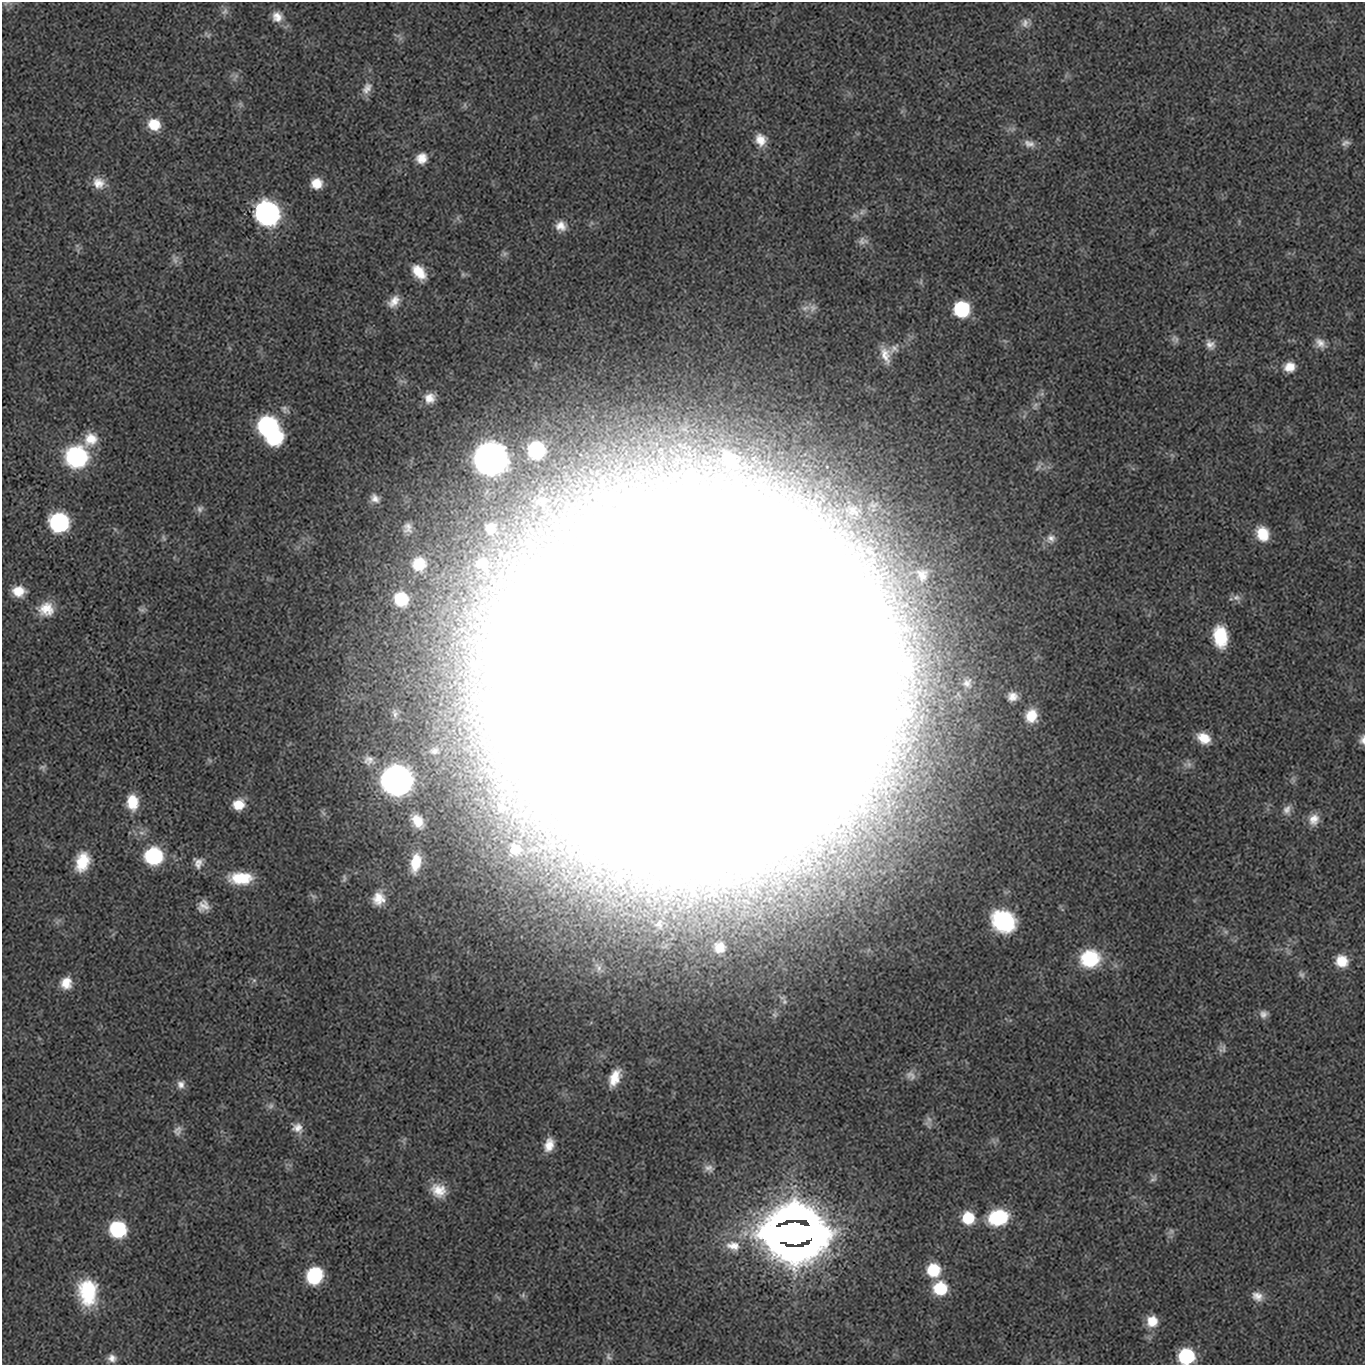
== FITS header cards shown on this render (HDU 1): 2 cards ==
NAXIS1  =                 1363 / length of original image axis
NAXIS2  =                 1363 / length of original image axis

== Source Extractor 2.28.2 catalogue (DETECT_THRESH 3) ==
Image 1363 x 1363 px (HDU 1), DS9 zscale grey, 1 PNG px = 1 image px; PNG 1367 x 1367 px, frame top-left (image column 1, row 1363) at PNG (2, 2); no overlay
Background 3.85e-05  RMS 0.0018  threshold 0.0055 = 3 sigma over >= 5 px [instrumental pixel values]
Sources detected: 161; all 161 listed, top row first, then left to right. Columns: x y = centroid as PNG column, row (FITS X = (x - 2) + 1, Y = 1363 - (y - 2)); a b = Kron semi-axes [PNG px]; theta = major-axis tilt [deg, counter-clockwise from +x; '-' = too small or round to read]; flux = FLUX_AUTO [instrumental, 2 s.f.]
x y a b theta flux
6 3 12 6 20 0.38
225 11 13 10 55 0.73
277 17 15 14 - 1.7
1026 23 16 13 18 1.2
207 35 14 8 -36 0.52
397 35 13 4 -18 0.32
235 77 16 7 67 0.66
367 88 18 11 61 1.3
240 104 9 7 -64 0.42
465 105 9 5 -75 0.29
902 111 6 5 - 0.25
154 124 13 11 -34 3.5
1012 129 14 8 7 0.63
761 140 18 14 -67 2.1
1346 143 12 8 15 0.66
1029 144 16 10 -21 1.1
421 158 12 11 - 1.9
98 183 16 14 -42 2
316 183 10 10 - 2.5
862 212 12 9 33 0.66
267 214 14 13 - 77
855 216 12 8 0 0.55
458 218 12 6 -71 0.38
1239 222 9 4 90 0.2
591 223 9 5 46 0.29
561 226 14 14 - 1.6
863 241 13 9 2 0.79
78 250 12 6 60 0.41
504 254 11 7 17 0.41
175 259 16 10 -77 0.81
419 272 19 12 -52 3.1
463 274 8 7 - 0.32
921 282 12 4 87 0.33
394 302 16 11 47 1.7
805 308 14 9 11 0.94
812 308 16 13 -41 1.1
962 309 12 12 - 11
1175 339 12 9 -68 0.64
1005 341 7 4 -44 0.22
1320 343 16 11 -45 1.3
1210 345 14 11 -50 1
894 349 21 12 45 1.7
885 355 25 11 -72 2.1
1289 367 13 12 - 2
401 381 10 6 -7 0.5
1042 394 8 8 - 0.46
430 398 15 13 31 1.8
1036 405 17 9 47 1
285 409 15 9 -40 0.73
268 426 13 12 - 29
275 438 17 13 29 7.6
90 439 18 16 53 2.9
536 450 12 11 - 13
1172 455 8 4 -44 0.28
76 457 20 19 - 17
490 459 15 14 - 230
730 460 41 30 -46 11
1039 466 20 7 59 0.77
375 498 10 8 -30 0.97
542 501 19 15 11 1.7
873 505 22 14 29 2.4
200 509 11 8 62 0.58
853 510 29 18 -18 4.5
59 522 13 12 - 26
408 528 13 10 87 0.97
491 528 18 17 - 2.4
115 529 7 4 -45 0.21
1262 534 17 14 -64 3.6
163 538 11 7 -70 0.42
1051 538 14 12 43 1.1
482 563 15 12 12 1.6
419 564 13 13 - 3.2
922 575 18 16 -71 1.8
19 591 13 11 -8 2.6
1237 598 14 10 -50 0.76
401 599 12 12 - 6
46 609 20 17 5 3.2
142 609 12 5 -4 0.38
1220 637 21 13 -83 6.4
907 665 17 15 11 1.8
690 681 123 114 33 8200
967 683 24 17 85 3.1
958 695 16 15 - 1.9
1012 696 11 9 -2 1.2
395 713 14 8 -74 0.67
1031 716 14 12 82 3
1204 738 15 10 -30 2.6
1362 740 11 7 82 0.72
434 751 11 9 7 0.65
210 760 9 6 -41 0.3
369 760 15 13 -8 1.2
512 762 12 11 - 0.84
1188 764 13 13 - 0.86
43 767 10 9 - 0.48
397 780 14 14 - 180
1293 780 14 6 81 0.48
132 802 17 12 -86 3.6
238 804 11 11 - 2.7
1287 810 15 11 73 1.1
323 813 12 6 -48 0.44
1314 819 15 12 74 1.7
418 821 16 11 -55 2.3
142 833 12 8 11 0.86
757 845 22 18 -5 3.2
515 849 28 24 71 7.8
154 856 15 14 - 13
82 862 21 14 73 4.4
198 863 15 13 -79 1.2
416 863 26 13 80 3.8
241 878 24 12 0 5.2
344 878 12 6 80 0.42
313 896 12 7 -33 0.41
379 898 18 15 75 2.6
203 906 11 10 - 1.4
58 921 13 6 43 0.49
1003 921 23 20 -32 13
659 924 18 15 73 2.1
1225 932 9 6 -38 0.46
719 947 15 14 - 2.2
1288 951 16 5 -62 0.46
1090 959 21 18 10 9.2
1342 961 13 12 - 2.9
599 968 17 8 -57 0.83
1301 974 11 8 -44 0.5
254 980 8 6 63 0.37
66 983 14 13 - 2.2
784 1002 12 8 -58 0.54
775 1014 11 8 84 0.55
1264 1014 12 10 9 0.87
1224 1049 16 7 -71 0.61
911 1075 15 13 -51 1.1
615 1078 19 10 66 2.8
181 1084 13 11 83 1
271 1106 11 8 56 0.58
929 1119 16 8 -76 0.78
297 1128 18 13 -39 1.5
178 1131 14 11 56 0.85
404 1140 13 6 73 0.4
993 1141 13 4 -57 0.37
549 1145 16 10 74 2
709 1168 13 10 -12 0.83
1153 1178 13 9 65 0.58
439 1190 19 15 -33 2.9
998 1217 18 13 14 11
968 1218 13 12 - 4.4
118 1229 12 12 - 13
1171 1231 11 9 40 0.55
794 1233 25 17 -2 3300
733 1246 21 15 -13 2.8
933 1270 12 12 - 5.5
314 1276 15 13 59 8
940 1288 13 13 - 6.1
88 1292 28 20 -85 9.2
523 1295 9 7 68 0.35
1257 1296 15 12 -29 1.4
498 1298 9 3 -45 0.2
1152 1321 13 12 - 2.6
1186 1356 12 11 - 12
609 1357 12 7 -63 0.56
112 1358 11 10 - 0.98
1059 1362 5 5 - 0.21
At the frame edge (FLAGS 8, measured only in part): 3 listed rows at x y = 6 3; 1362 740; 1186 1356